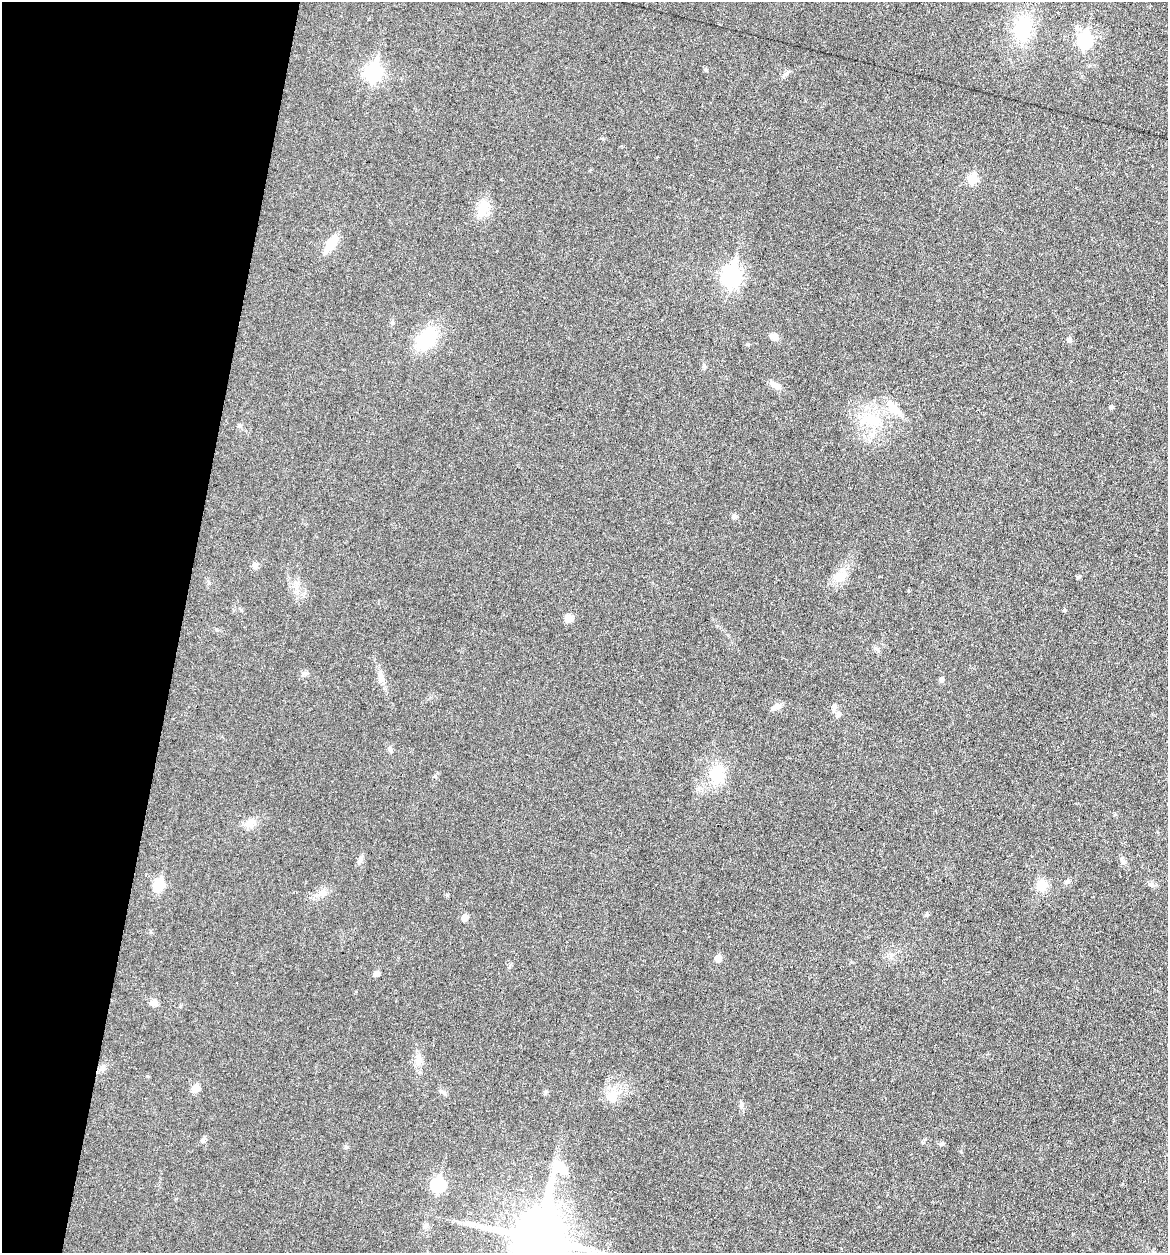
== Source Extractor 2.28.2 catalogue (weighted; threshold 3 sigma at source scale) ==
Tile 9 of 4 x 4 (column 1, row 3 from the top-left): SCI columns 119-1284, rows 1254-2504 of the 5027 x 5007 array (HDU 1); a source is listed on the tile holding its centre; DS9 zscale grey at full resolution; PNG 1170 x 1255 px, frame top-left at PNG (2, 2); no overlay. Shown black and unused: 15% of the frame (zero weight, under 3 of 6 exposures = <1% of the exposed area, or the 3 px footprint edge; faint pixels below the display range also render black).
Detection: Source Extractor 2.28.2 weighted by HDU 2 'WHT'; one run over the whole footprint, this tile lists its part. Background 0.0454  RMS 0.0044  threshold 0.0179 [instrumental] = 3 sigma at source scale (4.09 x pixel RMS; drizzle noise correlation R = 1.36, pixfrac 0.8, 0.05/0.05 arcsec/px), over >= 5 px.
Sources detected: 52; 1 inside a brighter listed object's ellipse — not listed separately; the other 51 listed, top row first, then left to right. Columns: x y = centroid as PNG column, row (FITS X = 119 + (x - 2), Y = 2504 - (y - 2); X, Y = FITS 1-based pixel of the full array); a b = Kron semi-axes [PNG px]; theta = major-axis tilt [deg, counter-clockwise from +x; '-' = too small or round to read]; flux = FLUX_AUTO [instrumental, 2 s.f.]
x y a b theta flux
1023 28 35 26 77 19
1085 40 8 7 - 57
373 72 9 7 74 93
972 179 6 6 - 15
483 208 24 13 68 7.1
331 243 17 9 60 8.2
731 275 9 7 76 140
774 336 9 7 -21 2.2
426 339 28 17 51 19
1069 339 5 5 - 1.3
704 366 6 5 - 0.76
775 385 17 7 -27 2.5
1111 407 4 4 - 0.98
894 409 23 10 -40 6.4
871 420 22 15 -22 12
734 516 7 6 - 1
255 565 9 7 -29 1.2
841 576 22 10 31 5
1064 610 4 4 - 0.61
568 618 10 8 35 2.4
382 678 17 8 -66 3
941 679 7 6 - 0.85
776 706 12 7 43 1.9
834 707 11 6 82 1.6
390 750 7 6 - 0.97
717 774 24 21 75 12
250 823 13 11 52 3.2
1122 859 10 4 -61 0.97
360 860 9 4 55 1.2
1067 881 8 5 55 0.88
1151 884 7 4 -19 0.87
159 885 7 6 - 21
1042 885 12 12 - 6
321 893 9 6 35 1.8
927 914 6 4 71 0.57
465 918 5 5 - 4.2
891 955 7 4 19 0.87
718 958 5 5 - 4.1
376 973 6 5 - 1.6
154 1003 9 7 -11 2.2
418 1060 13 10 89 3.3
147 1076 5 3 - 0.38
195 1088 9 9 - 2.4
441 1091 9 5 -27 1.1
612 1095 16 14 10 5.6
741 1106 6 6 - 0.89
203 1139 8 5 46 0.9
941 1144 6 5 - 0.72
560 1167 27 16 -25 7.4
438 1185 7 7 - 43
538 1238 17 15 77 2500
Isophote crosses this tile's border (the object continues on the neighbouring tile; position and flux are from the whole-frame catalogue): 1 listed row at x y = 538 1238
Unlisted compact peaks at least as high as the median listed source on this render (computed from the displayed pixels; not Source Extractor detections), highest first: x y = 705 69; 1078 577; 545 1093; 435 776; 347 1147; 447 895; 303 673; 747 344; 209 583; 392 323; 241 610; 786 74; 961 1152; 923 1142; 875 648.